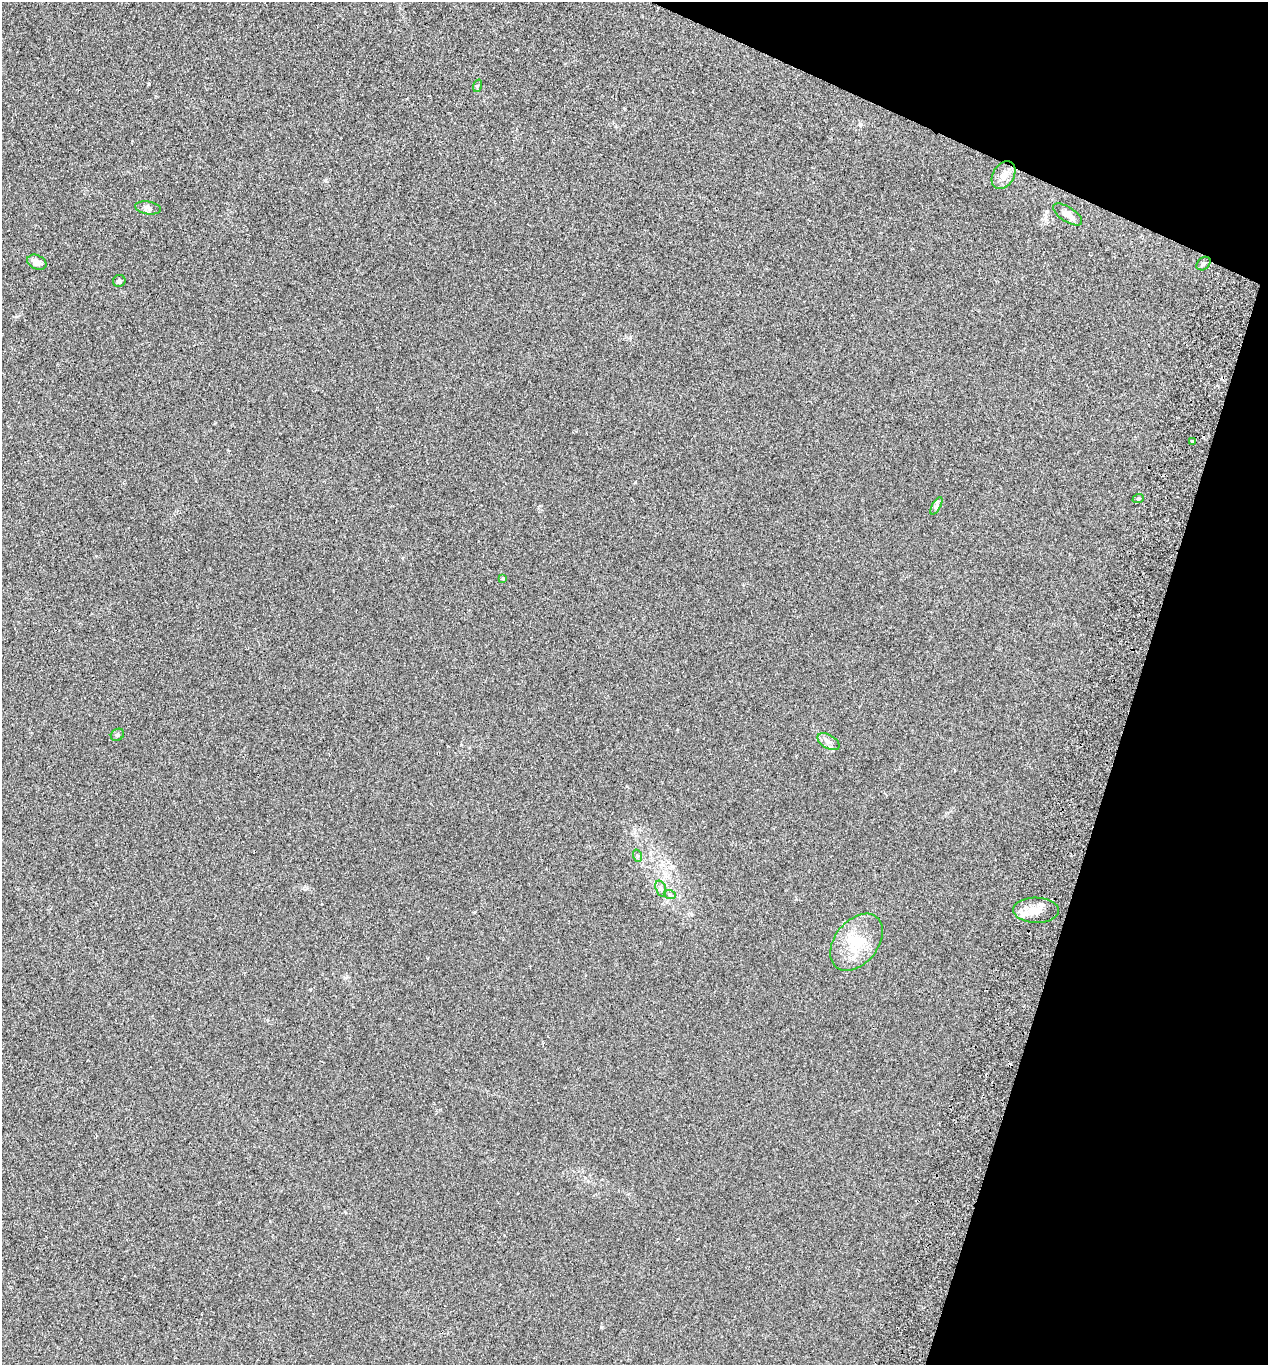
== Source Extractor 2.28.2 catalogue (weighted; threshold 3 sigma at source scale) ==
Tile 8 of 4 x 4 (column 4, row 2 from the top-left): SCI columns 3987-5252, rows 2750-4112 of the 5573 x 5497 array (HDU 1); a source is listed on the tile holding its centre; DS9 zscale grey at full resolution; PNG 1270 x 1367 px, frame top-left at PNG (2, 2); each listed source drawn as its Kron ellipse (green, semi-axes under 4 px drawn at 4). Shown black and unused: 16% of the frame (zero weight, under 2 of 3 exposures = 3% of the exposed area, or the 3 px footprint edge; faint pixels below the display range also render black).
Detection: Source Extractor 2.28.2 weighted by HDU 2 'WHT'; one run over the whole footprint, this tile lists its part. Background 0.0226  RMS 0.0068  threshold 0.0306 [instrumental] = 3 sigma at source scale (4.5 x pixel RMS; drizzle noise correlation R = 1.50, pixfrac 1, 0.05/0.05 arcsec/px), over >= 5 px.
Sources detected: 19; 1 cosmic-ray / hot-pixel residue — neither listed nor drawn; the other 18 listed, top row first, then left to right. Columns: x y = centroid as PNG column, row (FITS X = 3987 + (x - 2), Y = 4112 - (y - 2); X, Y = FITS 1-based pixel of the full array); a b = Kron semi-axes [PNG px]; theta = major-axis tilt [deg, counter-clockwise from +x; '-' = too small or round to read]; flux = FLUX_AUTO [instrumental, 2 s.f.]
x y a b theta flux
477 86 6 4 71 0.83
1003 175 15 10 59 5.4
148 208 13 6 -9 2.4
1068 214 17 7 -33 4.4
37 262 10 7 -25 4.5
1203 264 8 5 43 1.5
119 281 6 6 - 1.4
1192 441 3 3 - 3.1
1138 499 6 3 19 0.82
936 506 10 4 60 1.5
503 578 4 3 - 0.57
117 735 7 5 33 1.2
829 742 12 6 -30 3.1
638 856 6 4 -71 0.91
661 888 8 5 -71 1.7
670 895 6 4 -19 1
1036 910 23 12 -1 9
856 942 32 21 51 23
Unlisted compact peaks at least as high as the median listed source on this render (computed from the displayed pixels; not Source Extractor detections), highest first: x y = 601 1327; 149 84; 635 482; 325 180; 627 786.